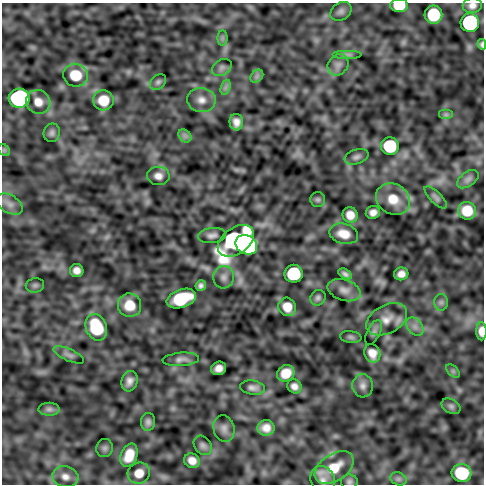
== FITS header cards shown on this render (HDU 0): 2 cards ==
NAXIS1  =                  482
NAXIS2  =                  482

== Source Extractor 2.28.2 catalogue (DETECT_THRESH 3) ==
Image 482 x 482 px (HDU 0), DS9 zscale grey, 1 PNG px = 1 image px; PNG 486 x 486 px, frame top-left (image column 1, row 482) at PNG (2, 3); each listed source drawn as its Kron ellipse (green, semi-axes under 4 px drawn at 4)
Background -3.87e-05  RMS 4.8e-04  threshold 0.00144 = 3 sigma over >= 5 px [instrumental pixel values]
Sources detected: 83; all 83 listed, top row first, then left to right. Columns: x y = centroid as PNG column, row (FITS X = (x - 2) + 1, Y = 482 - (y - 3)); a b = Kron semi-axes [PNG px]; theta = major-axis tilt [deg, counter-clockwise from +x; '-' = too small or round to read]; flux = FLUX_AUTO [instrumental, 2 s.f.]
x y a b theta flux
472 5 9 7 9 0.16
399 6 9 6 1 0.83
341 11 11 8 33 0.13
433 15 9 9 - 1.5
470 23 9 9 - 5.6
222 38 8 5 90 0.086
482 44 5 3 - 0.071
348 55 15 4 0 0.12
338 65 11 9 48 0.21
222 67 10 7 32 0.13
75 75 12 11 - 0.86
257 76 7 5 46 0.091
158 82 9 6 44 0.089
226 87 8 4 71 0.096
19 98 10 9 - 8.4
103 100 10 10 - 0.7
201 100 14 12 -6 0.31
38 102 12 11 - 0.36
446 115 7 5 0 0.069
236 122 8 6 -84 0.22
52 133 9 8 - 0.11
185 136 7 5 -45 0.11
390 146 9 9 - 1.8
4 150 7 5 -45 0.056
356 157 12 7 19 0.13
158 176 11 9 -2 0.22
468 179 12 7 36 0.13
436 197 15 5 -45 0.12
318 199 7 7 - 0.078
393 199 18 15 -32 0.69
10 204 14 9 -32 0.22
467 211 9 9 - 0.66
373 212 7 6 - 0.18
350 215 8 7 - 0.3
344 234 15 10 -15 0.43
212 235 14 7 8 0.15
236 241 20 13 36 14
246 245 11 9 -30 7.9
77 270 7 6 - 0.2
294 274 9 9 - 2.2
345 274 7 4 -29 0.096
401 274 7 6 - 0.19
224 277 11 10 - 0.2
35 285 9 7 9 0.089
201 286 5 5 - 0.1
344 290 17 10 -17 0.25
318 298 8 7 - 0.091
181 299 15 9 19 1.7
441 302 8 7 - 0.11
130 305 12 11 - 0.69
287 307 9 8 - 0.42
387 319 22 14 28 0.5
415 326 10 7 -49 0.18
96 327 14 10 -68 1.9
481 331 9 5 -90 0.32
374 332 13 6 63 0.11
351 337 11 5 -6 0.08
372 353 9 7 -68 0.32
69 355 16 6 -24 0.14
181 359 18 6 4 0.17
219 368 8 6 23 0.21
453 371 8 5 -45 0.07
286 373 9 8 - 0.5
129 381 10 8 73 0.19
294 386 7 6 - 0.17
363 386 11 10 - 0.19
253 388 12 7 -8 0.15
451 406 10 7 -28 0.11
49 409 10 6 0 0.1
148 422 9 7 87 0.12
224 428 13 10 -75 0.2
266 428 8 8 - 0.28
203 445 10 8 -51 0.12
105 448 9 8 - 0.1
129 455 12 8 68 0.58
192 461 8 7 - 0.26
334 467 21 13 33 0.82
139 473 11 10 - 0.42
462 473 10 9 - 1.7
65 477 13 10 -14 0.25
398 479 8 6 -20 0.093
323 480 14 12 -67 0.28
349 482 8 7 - 0.089
At the frame edge (FLAGS 8, measured only in part): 4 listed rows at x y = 472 5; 399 6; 482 44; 481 331